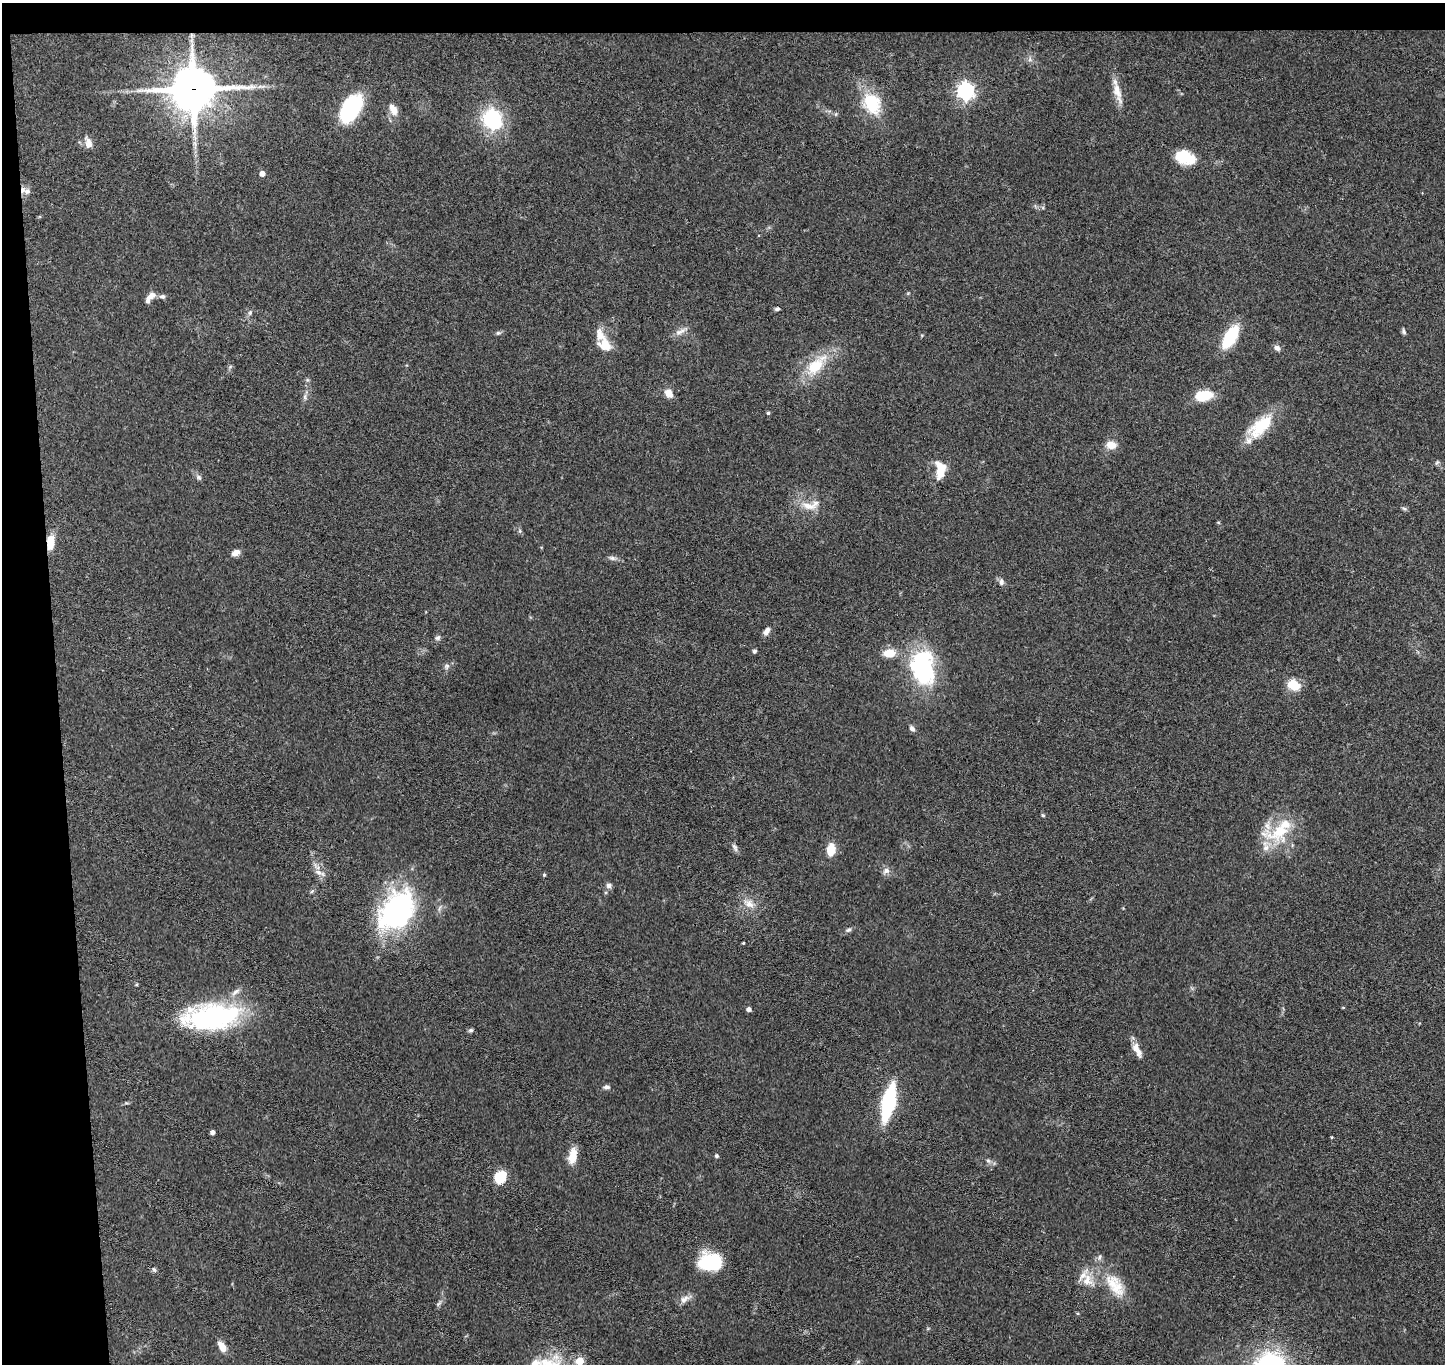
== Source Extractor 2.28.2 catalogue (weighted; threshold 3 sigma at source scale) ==
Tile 1 of 3 x 3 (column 1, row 1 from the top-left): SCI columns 59-1501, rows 2877-4238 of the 4442 x 4370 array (HDU 1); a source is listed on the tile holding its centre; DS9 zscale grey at full resolution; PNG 1447 x 1366 px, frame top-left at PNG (2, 3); no overlay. Shown black and unused: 6% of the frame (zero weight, under 3 of 4 exposures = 6% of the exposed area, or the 3 px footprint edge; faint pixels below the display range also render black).
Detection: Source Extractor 2.28.2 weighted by HDU 2 'WHT'; one run over the whole footprint, this tile lists its part. Background 0.0832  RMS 0.0057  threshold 0.0256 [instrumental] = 3 sigma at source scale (4.5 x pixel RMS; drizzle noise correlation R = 1.50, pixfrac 1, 0.05/0.05 arcsec/px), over >= 5 px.
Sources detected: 93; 8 inside a brighter listed object's ellipse — not listed separately; the other 85 listed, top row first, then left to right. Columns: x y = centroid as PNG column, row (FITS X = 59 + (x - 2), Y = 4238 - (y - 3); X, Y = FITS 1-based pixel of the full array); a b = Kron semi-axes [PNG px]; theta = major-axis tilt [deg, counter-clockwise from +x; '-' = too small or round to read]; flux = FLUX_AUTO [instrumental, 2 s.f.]
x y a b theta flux
1030 59 7 4 72 1.2
193 89 15 14 - 1900
965 91 7 6 - 200
1117 92 32 8 -75 7.8
872 103 28 20 -66 24
350 109 25 14 59 57
393 109 16 9 -61 5
492 119 8 7 - 160
88 144 12 11 - 4
1185 157 23 14 -17 16
262 174 4 4 - 4.2
27 191 9 9 - 2.7
150 296 15 7 30 3.4
162 296 9 6 7 1.6
777 309 6 4 16 1.2
250 313 7 5 70 1.3
680 331 20 6 27 3.7
1403 331 7 5 -68 1.2
498 333 7 5 1 1.1
1230 336 23 10 60 30
605 345 17 13 -34 8.5
1277 348 8 6 -40 2.1
816 366 30 14 47 21
230 367 6 4 19 0.76
669 393 10 8 -59 5.2
1203 396 15 9 10 20
305 397 9 4 82 1.5
768 413 4 4 - 0.94
1262 426 38 19 37 22
1111 445 10 8 -7 6.7
1437 462 6 5 - 0.94
941 470 19 11 78 11
199 477 9 5 -45 1.5
809 506 26 10 -5 7.8
1404 508 7 4 -19 0.93
520 531 6 4 -72 0.92
50 542 18 8 88 8
236 553 10 7 27 3.3
612 558 10 6 -15 1.8
1001 582 10 7 -88 1.9
767 631 10 6 59 2.8
438 638 8 6 33 1.4
754 651 5 5 - 1.1
889 653 11 8 6 10
447 666 8 6 66 1.7
923 667 42 26 -81 60
1294 685 13 10 -26 12
912 728 9 6 -49 1.8
1043 815 5 4 - 0.7
1280 831 48 24 18 27
735 847 13 5 -63 1.8
831 849 13 8 83 9.4
886 871 10 8 22 2.6
319 873 16 6 -21 3.1
544 875 4 4 - 0.68
609 885 7 7 - 1.9
312 891 6 4 20 0.79
749 904 17 10 -35 5.9
397 911 41 28 53 120
848 930 7 5 29 1.3
743 943 3 3 - 0.49
136 985 5 3 - 0.58
1343 1007 4 3 - 0.49
749 1009 4 4 - 2.3
211 1017 61 26 5 89
471 1030 6 5 - 1.1
1137 1050 20 8 -63 5.3
606 1087 8 5 1 1.6
888 1102 27 9 77 78
212 1132 4 4 - 2.3
573 1156 20 10 80 7.6
717 1156 5 5 - 0.92
988 1160 8 5 -62 1.4
500 1177 9 8 - 22
1099 1257 8 5 71 1.4
710 1262 23 17 -2 32
154 1269 7 5 -62 1.1
1087 1280 20 15 -50 9.3
1117 1288 25 18 -77 14
684 1299 15 8 33 3.6
439 1304 10 4 40 1.3
222 1347 13 7 -58 5.2
579 1361 5 5 - 19
858 1361 6 4 1 1
535 1364 18 10 43 7.5
Overlapping masked pixels (flux is a lower limit): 2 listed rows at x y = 193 89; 50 542
Isophote crosses this tile's border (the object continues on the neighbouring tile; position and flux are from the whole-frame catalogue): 2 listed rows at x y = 579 1361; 535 1364